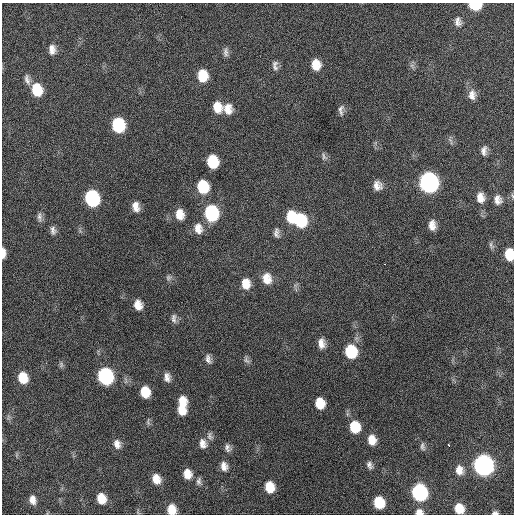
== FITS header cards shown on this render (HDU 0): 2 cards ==
NAXIS1  =                  512 / Axis length
NAXIS2  =                  512 / Axis length

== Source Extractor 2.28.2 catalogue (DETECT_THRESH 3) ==
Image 512 x 512 px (HDU 0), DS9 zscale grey, 1 PNG px = 1 image px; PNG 516 x 516 px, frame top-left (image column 1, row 512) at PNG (2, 3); no overlay
Background 235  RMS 16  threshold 47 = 3 sigma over >= 5 px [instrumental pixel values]
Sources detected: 82; all 82 listed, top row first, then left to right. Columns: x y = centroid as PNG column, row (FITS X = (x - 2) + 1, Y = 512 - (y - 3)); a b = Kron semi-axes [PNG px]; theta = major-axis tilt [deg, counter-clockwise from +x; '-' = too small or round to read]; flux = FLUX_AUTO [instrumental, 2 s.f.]
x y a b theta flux
475 5 9 6 -4 39000
458 22 12 9 -80 5900
52 49 12 9 -85 7300
226 52 12 6 -89 4000
275 63 9 6 30 3400
316 65 11 9 -83 15000
412 66 8 5 -46 2600
275 67 11 7 -40 4000
202 76 11 9 -85 23000
27 80 15 7 -76 5300
37 90 12 9 -76 31000
472 95 13 10 89 7800
217 107 12 9 -77 14000
228 109 12 10 -79 11000
340 109 12 8 56 4300
118 125 11 9 -80 70000
484 151 12 7 84 5500
324 156 11 6 -69 3300
212 161 11 9 -79 37000
429 182 12 10 -84 400000
377 186 10 9 - 7800
203 187 11 9 -74 40000
512 196 8 2 -69 1200
92 198 11 9 -77 120000
480 198 13 9 -84 9900
498 200 12 9 -79 7100
136 207 11 7 -77 8700
211 213 12 10 -82 97000
180 214 12 9 -78 12000
39 217 14 6 -89 4100
291 217 13 8 -88 26000
300 220 13 11 -67 53000
432 225 10 7 -88 8400
198 228 14 10 -81 10000
53 230 11 7 -84 4400
276 233 13 6 -86 4200
491 245 11 5 -73 2600
3 253 10 4 -90 6900
509 254 10 7 -86 23000
385 264 3 2 - 1100
168 278 7 7 - 2800
267 278 13 10 -76 14000
246 284 12 9 -85 14000
138 305 10 7 -75 10000
174 318 13 6 -86 4200
321 343 13 8 -87 8300
351 351 12 10 -79 46000
208 359 13 7 -71 4800
246 360 11 6 -51 3300
61 365 9 6 -75 2400
105 376 11 9 -74 160000
167 377 10 7 -82 6100
23 378 10 8 -73 21000
145 392 10 8 -79 21000
182 401 12 9 -71 15000
320 403 9 8 - 18000
181 409 11 8 -59 14000
148 422 10 4 -85 1900
355 427 11 9 -79 27000
210 436 12 7 -74 4200
372 440 11 8 -79 12000
203 443 12 9 -78 7800
117 444 11 9 -78 7100
449 445 3 3 - 5200
422 446 11 6 -84 3100
228 448 10 8 -66 4400
369 465 10 6 -70 4100
483 465 11 10 - 490000
224 466 11 8 -79 6900
459 470 11 9 -78 8600
187 474 10 8 -76 12000
156 479 10 8 -67 12000
199 481 10 6 83 3300
269 487 10 8 -80 20000
419 492 11 9 -77 160000
101 498 10 8 -70 15000
32 500 10 7 -79 7000
379 502 10 8 -74 30000
459 508 9 8 - 16000
172 510 10 8 -81 14000
419 512 8 7 - 5900
495 513 6 4 4 2700
At the frame edge (FLAGS 8, measured only in part): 8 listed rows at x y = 475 5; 512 196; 3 253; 509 254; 459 508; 172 510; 419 512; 495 513